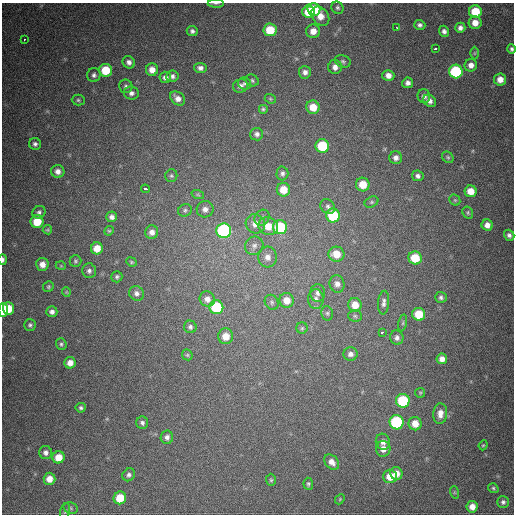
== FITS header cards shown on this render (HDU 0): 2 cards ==
NAXIS1  =                  512
NAXIS2  =                  512

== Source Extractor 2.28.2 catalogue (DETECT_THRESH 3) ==
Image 512 x 512 px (HDU 0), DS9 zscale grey, 1 PNG px = 1 image px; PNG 516 x 516 px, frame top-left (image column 1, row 512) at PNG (2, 3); each listed source drawn as its Kron ellipse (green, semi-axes under 4 px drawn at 4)
Background 665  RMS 19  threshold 57.6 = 3 sigma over >= 5 px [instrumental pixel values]
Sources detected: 150; all 150 listed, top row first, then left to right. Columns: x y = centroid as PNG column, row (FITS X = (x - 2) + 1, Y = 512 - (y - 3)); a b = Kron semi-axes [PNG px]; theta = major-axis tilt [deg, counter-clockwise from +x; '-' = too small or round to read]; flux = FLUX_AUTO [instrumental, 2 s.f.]
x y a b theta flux
216 3 8 3 0 2100
337 8 6 6 - 2600
314 9 6 6 - 45000
309 12 6 6 - 34000
475 12 6 6 - 40000
320 16 10 8 -53 14000
475 23 6 6 - 12000
420 25 6 5 - 3700
397 28 3 2 - 4200
460 28 5 5 - 5100
270 30 6 6 - 33000
192 31 5 5 - 3700
313 31 7 7 - 12000
444 31 6 5 - 4500
24 40 3 2 - 2400
435 48 4 3 - 5900
512 49 4 3 - 2800
475 53 6 4 89 1600
343 61 8 6 -21 2800
129 62 6 6 - 5200
471 65 6 6 - 7700
335 67 7 6 - 7100
200 68 6 5 - 4900
106 70 6 6 - 34000
152 70 6 6 - 11000
305 72 6 6 - 5800
456 72 7 7 - 110000
94 75 7 6 - 3900
388 75 6 5 - 8100
172 76 6 5 - 4200
165 77 6 5 - 5100
500 79 6 6 - 12000
252 80 7 5 -25 2500
244 83 7 6 - 3100
408 83 5 5 - 5300
126 86 6 6 - 3300
240 86 7 6 - 6000
131 93 7 6 - 5100
424 96 7 6 - 5200
178 98 8 6 -40 8200
270 99 6 4 -22 1700
78 100 6 5 - 2200
430 101 7 5 -40 5900
313 107 7 6 - 20000
263 109 5 5 - 2300
257 134 6 6 - 4400
35 144 6 5 - 3900
322 146 7 7 - 56000
448 157 6 5 - 2300
396 158 6 6 - 6300
58 171 6 6 - 7000
282 173 7 6 - 3300
171 176 6 6 - 2700
418 176 6 5 - 3800
363 185 7 6 - 24000
145 189 4 3 - 17000
283 190 7 6 - 19000
471 191 6 6 - 17000
198 195 6 4 -19 1800
455 200 6 5 - 1900
372 202 7 5 27 2300
328 207 8 6 -50 3700
205 209 8 8 - 7300
185 210 7 6 - 2900
39 212 7 6 - 3900
468 213 6 5 - 2100
333 215 7 7 - 71000
112 217 5 5 - 4900
262 218 8 7 - 4000
37 222 6 6 - 28000
255 224 10 9 - 12000
487 225 5 5 - 7900
268 226 10 8 -23 18000
280 227 7 7 - 79000
47 230 4 4 - 1600
109 231 5 4 - 1600
224 231 7 7 - 220000
152 232 7 6 - 7800
509 235 6 5 - 4100
254 246 9 8 - 6300
97 248 6 6 - 16000
336 254 8 7 - 19000
268 257 10 9 - 9200
415 258 7 6 - 35000
3 259 5 3 - 3000
75 261 6 6 - 2400
131 262 5 4 - 1700
42 264 6 6 - 9600
61 266 5 3 - 1100
89 271 7 6 - 4200
117 277 6 5 - 2700
337 284 8 7 - 6800
48 287 6 5 - 2100
66 292 5 4 - 1300
136 293 8 7 - 5200
318 293 9 7 -88 5300
441 297 6 5 - 3400
207 299 8 7 - 7600
316 299 10 7 90 6300
287 300 7 7 - 14000
272 302 8 6 -56 3200
384 303 12 5 85 5000
355 305 7 6 - 17000
216 307 7 7 - 67000
8 308 6 5 - 27000
3 310 7 4 88 52000
52 312 5 5 - 4900
327 313 7 5 -76 2800
419 314 6 6 - 28000
355 316 7 5 -4 2400
403 323 8 3 77 2100
30 325 6 6 - 2900
190 327 6 6 - 3600
302 328 5 5 - 2300
382 332 3 3 - 4600
226 336 8 7 - 17000
397 338 7 6 - 4400
61 344 6 5 - 2500
350 354 7 6 - 5900
187 355 6 5 - 2200
442 359 5 5 - 7700
70 363 6 5 - 9400
420 393 5 4 - 1500
403 401 7 7 - 80000
81 408 5 4 - 2800
440 414 10 7 86 9800
397 422 7 7 - 120000
142 423 6 6 - 3500
415 424 7 6 - 15000
167 437 7 6 - 4800
383 442 8 7 - 7100
483 445 5 4 - 1600
383 449 8 7 - 9700
46 453 6 6 - 4700
58 457 6 6 - 17000
332 462 8 6 -47 8300
396 473 6 6 - 11000
129 475 7 6 - 3700
390 476 7 7 - 21000
49 479 6 6 - 12000
271 480 6 5 - 2200
308 484 6 4 -85 2300
493 488 5 4 - 2200
454 492 6 4 -72 1500
120 498 6 6 - 31000
340 499 5 4 - 1400
503 502 6 6 - 3500
472 507 6 5 - 10000
71 508 7 5 -22 2500
65 511 8 5 75 2600
At the frame edge (FLAGS 8, measured only in part): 4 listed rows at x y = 216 3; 512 49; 3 259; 3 310